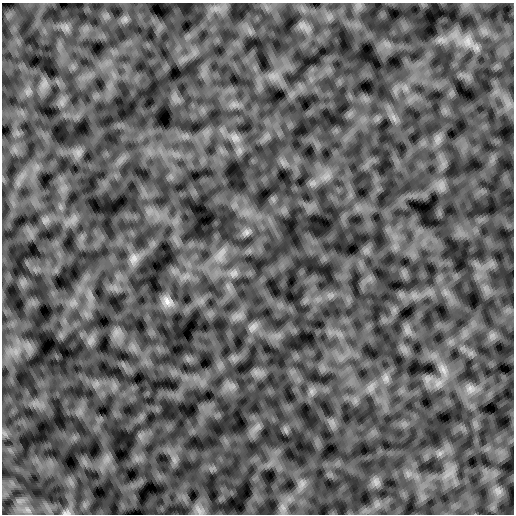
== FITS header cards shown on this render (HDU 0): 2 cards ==
NAXIS1  =                  512 /
NAXIS2  =                  512 /

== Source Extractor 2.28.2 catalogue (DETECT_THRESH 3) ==
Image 512 x 512 px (HDU 0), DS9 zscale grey, 1 PNG px = 1 image px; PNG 516 x 516 px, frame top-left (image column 1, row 512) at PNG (2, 3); no overlay
Background -1.24e-07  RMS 2.0e-06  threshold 6.11e-06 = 3 sigma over >= 5 px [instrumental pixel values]
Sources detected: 14; all 14 listed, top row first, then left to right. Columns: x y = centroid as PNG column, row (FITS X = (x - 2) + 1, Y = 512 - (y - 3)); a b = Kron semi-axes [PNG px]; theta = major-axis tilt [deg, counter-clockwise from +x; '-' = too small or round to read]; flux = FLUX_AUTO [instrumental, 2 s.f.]
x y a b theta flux
467 41 14 11 -64 1.5e-03
235 137 13 5 0 6.3e-04
247 232 8 8 - 4.8e-04
134 258 14 11 64 1.0e-03
234 273 11 5 27 5.8e-04
167 301 17 11 -46 1.1e-03
253 327 12 9 32 7.3e-04
443 370 16 6 -63 1.1e-03
386 378 9 7 90 6.3e-04
438 383 10 3 45 4.6e-04
470 389 11 9 -27 9.7e-04
302 484 8 4 72 4.6e-04
199 511 10 5 -63 5.7e-04
67 512 12 5 5 4.3e-04